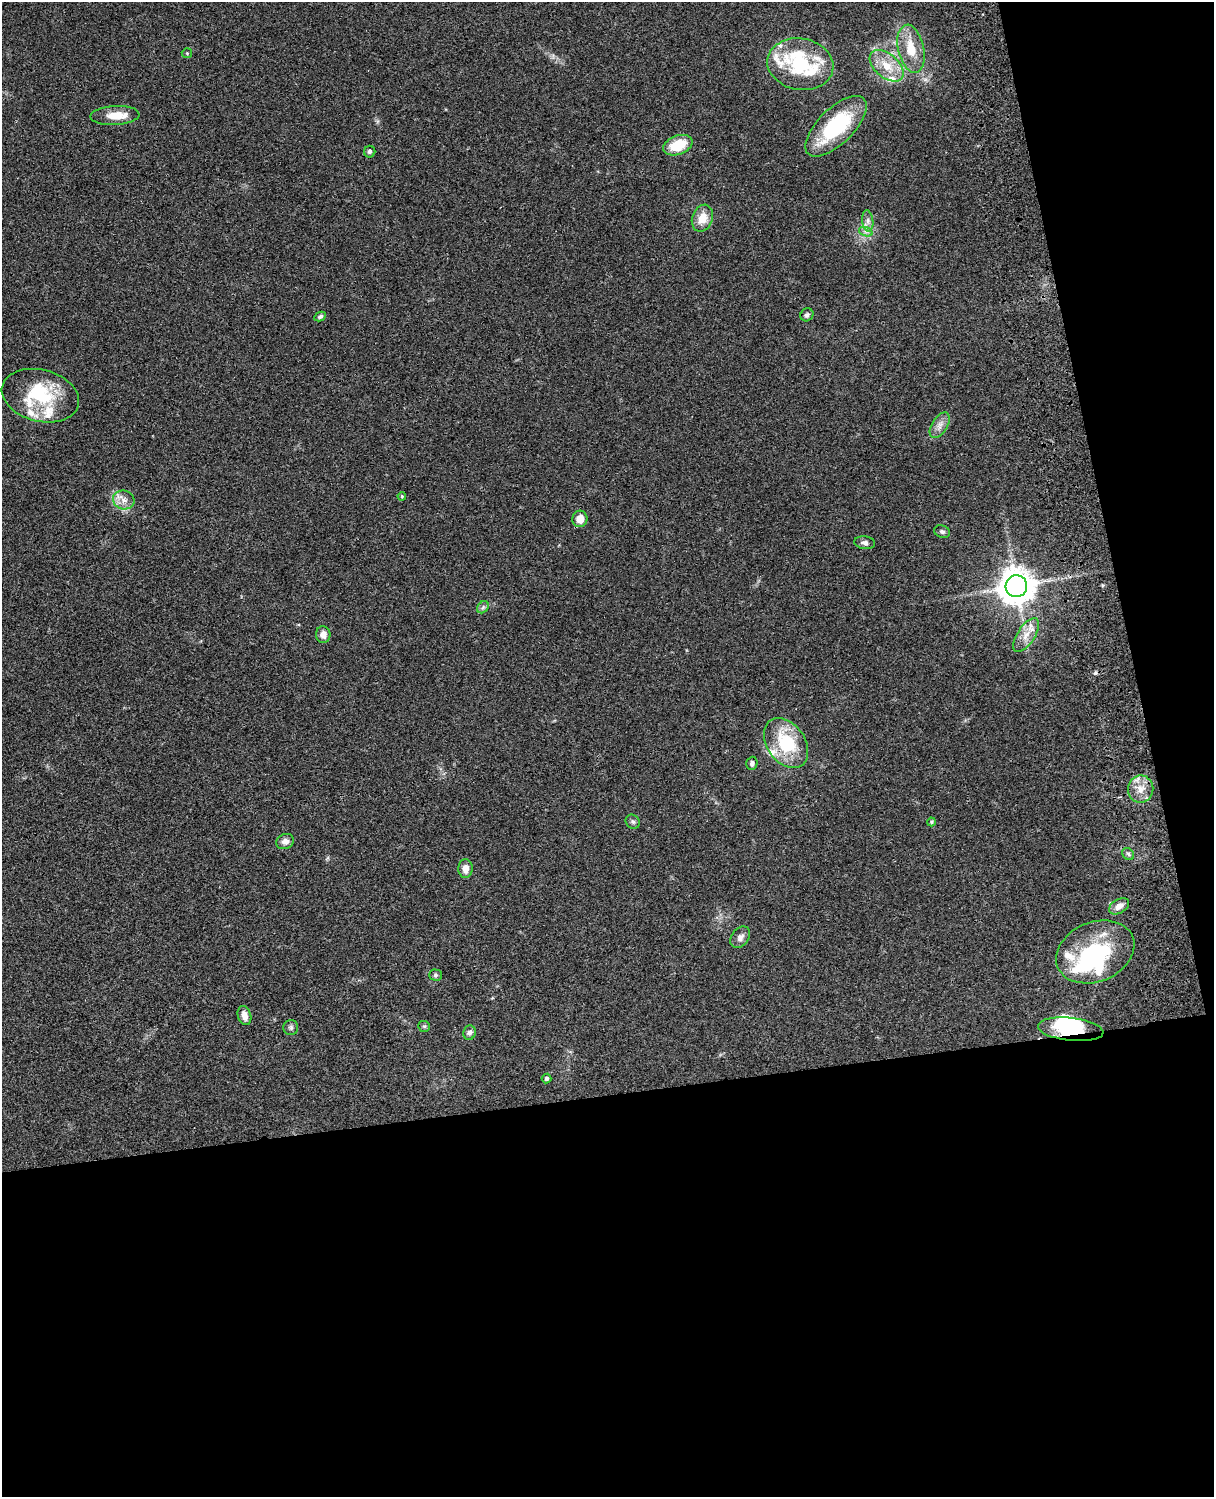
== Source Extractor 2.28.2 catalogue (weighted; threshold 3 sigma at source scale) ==
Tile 12 of 4 x 3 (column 4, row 3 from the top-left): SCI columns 3758-4969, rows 278-1772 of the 5088 x 4927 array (HDU 1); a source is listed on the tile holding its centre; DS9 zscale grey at full resolution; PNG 1216 x 1499 px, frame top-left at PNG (2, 2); each listed source drawn as its Kron ellipse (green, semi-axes under 4 px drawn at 4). Shown black and unused: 33% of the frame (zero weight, under 3 of 4 exposures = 6% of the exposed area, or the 3 px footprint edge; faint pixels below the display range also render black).
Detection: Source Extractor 2.28.2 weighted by HDU 2 'WHT'; one run over the whole footprint, this tile lists its part. Background 0.0925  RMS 0.0062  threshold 0.0279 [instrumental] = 3 sigma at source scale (4.5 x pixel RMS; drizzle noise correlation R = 1.50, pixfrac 1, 0.05/0.05 arcsec/px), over >= 5 px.
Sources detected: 58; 5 inside a brighter object's white glare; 1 cosmic-ray / hot-pixel residue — neither listed nor drawn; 10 inside a brighter listed object's ellipse — not listed separately; the other 42 listed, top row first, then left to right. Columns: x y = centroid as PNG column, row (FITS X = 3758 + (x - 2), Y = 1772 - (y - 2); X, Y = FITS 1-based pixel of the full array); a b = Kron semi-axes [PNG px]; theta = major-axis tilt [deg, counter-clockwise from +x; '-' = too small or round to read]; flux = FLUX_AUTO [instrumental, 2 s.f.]
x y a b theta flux
911 49 24 13 -77 15
187 53 5 5 - 0.77
800 64 33 25 -10 40
887 66 20 12 -41 12
115 115 24 9 3 10
836 126 39 17 45 48
678 145 15 9 21 18
370 152 6 5 - 1.5
702 218 14 10 69 8.6
868 221 10 5 -84 2.5
866 232 7 4 -18 1.6
807 315 7 6 - 1.6
320 317 6 4 27 1.4
40 396 39 26 -14 36
940 425 14 7 58 4.1
402 496 4 3 - 0.57
124 500 11 9 -14 4.8
580 519 8 7 - 6.9
942 532 8 6 -22 1.6
865 543 10 6 -6 2.3
1016 586 11 10 - 1200
483 607 7 5 46 1.4
323 635 8 7 - 4.5
1026 635 19 8 57 7.2
786 743 27 19 -55 33
752 763 6 5 - 2
1141 789 13 12 - 7.8
633 822 7 6 - 1.5
932 822 4 4 - 1.1
285 841 9 7 21 3.2
1128 854 7 5 -46 1.3
465 868 9 7 87 4.8
1119 906 11 7 31 3.9
740 937 12 8 54 3.3
1095 952 40 29 23 60
436 975 6 5 - 1.1
244 1016 10 6 -73 4.8
424 1026 6 5 - 0.96
291 1027 7 7 - 1.6
1071 1029 33 11 -6 28
469 1033 7 6 - 1.9
547 1079 5 5 - 1.3
Overlapping masked pixels (flux is a lower limit): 1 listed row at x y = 1071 1029